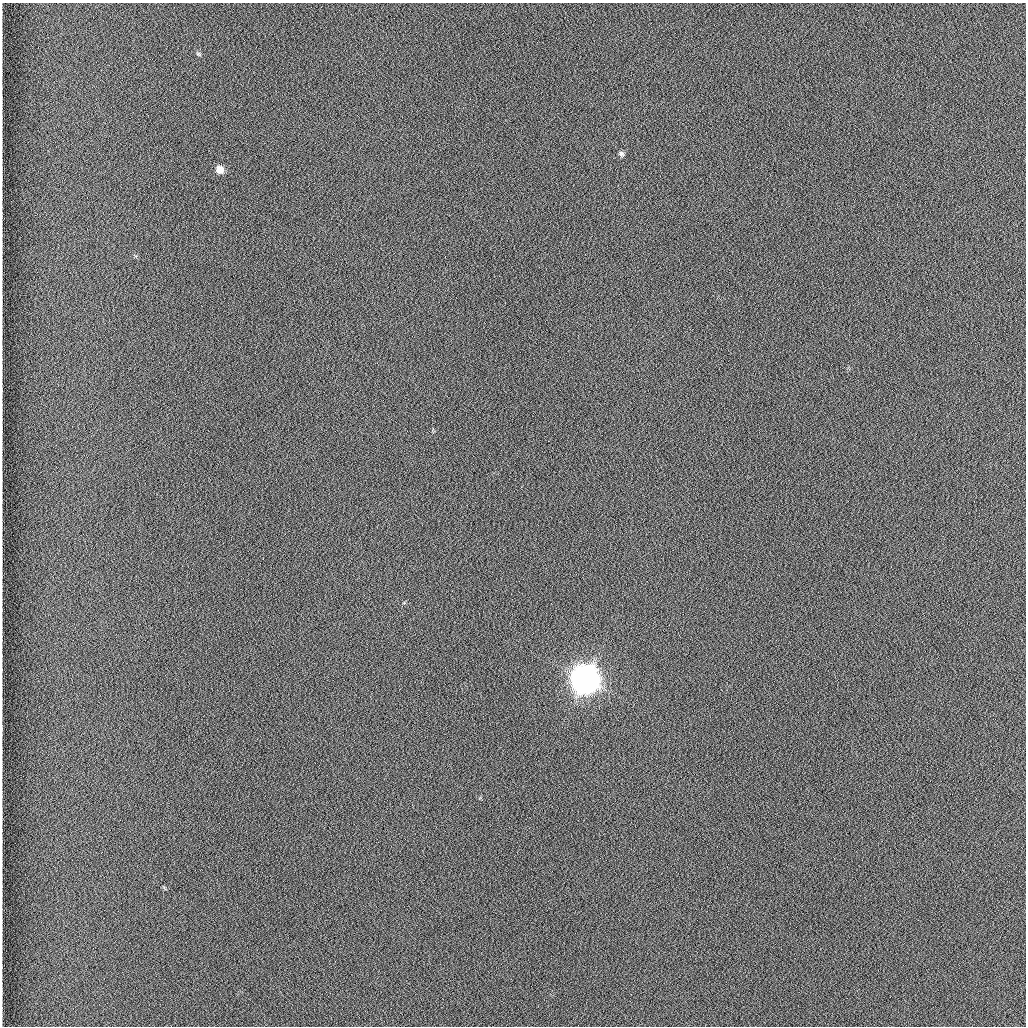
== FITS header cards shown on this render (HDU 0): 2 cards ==
NAXIS1  =                 1024 /fastest changing axis
NAXIS2  =                 1024 /next to fastest changing axis

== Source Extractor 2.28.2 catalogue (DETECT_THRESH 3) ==
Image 1024 x 1024 px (HDU 0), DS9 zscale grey, 1 PNG px = 1 image px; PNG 1028 x 1028 px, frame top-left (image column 1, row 1024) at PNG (2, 3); no overlay
Background 1260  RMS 5.9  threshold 17.7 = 3 sigma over >= 5 px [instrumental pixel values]
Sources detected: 4; all 4 listed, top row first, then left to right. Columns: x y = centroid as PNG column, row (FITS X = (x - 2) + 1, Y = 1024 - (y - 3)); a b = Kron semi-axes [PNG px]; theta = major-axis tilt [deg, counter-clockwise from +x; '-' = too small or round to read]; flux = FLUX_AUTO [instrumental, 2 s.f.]
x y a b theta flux
198 54 6 4 -31 6.0e+02
621 154 7 5 -75 9.5e+02
220 170 7 7 - 4.0e+03
585 679 10 9 - 1.0e+06